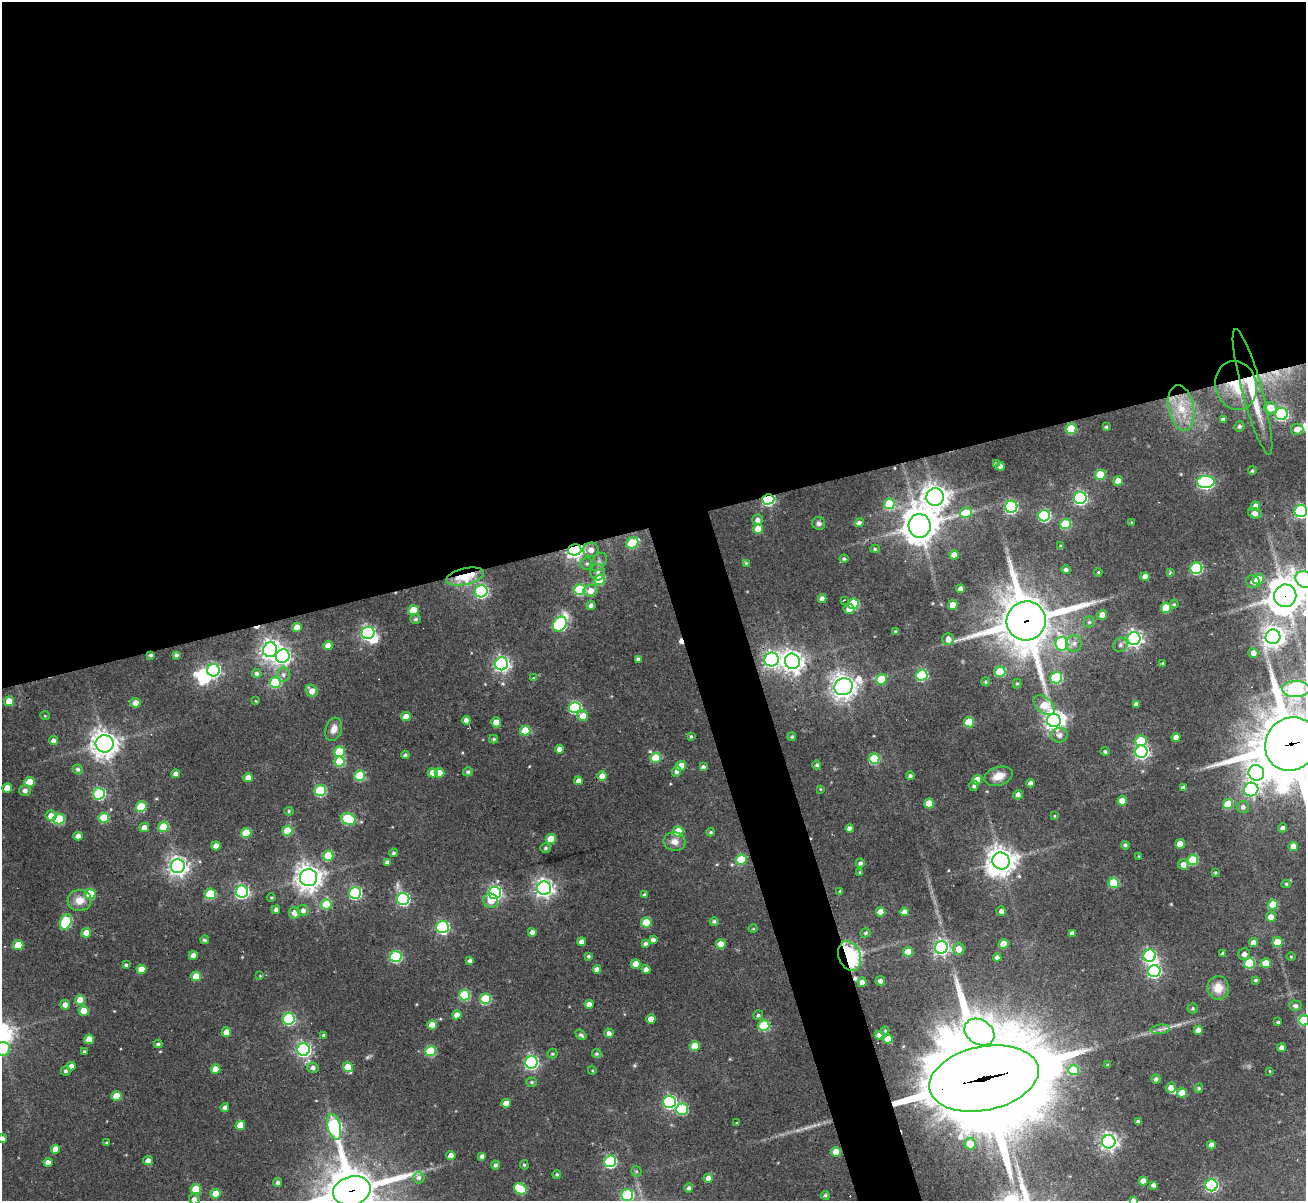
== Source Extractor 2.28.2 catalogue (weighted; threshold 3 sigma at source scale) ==
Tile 2 of 4 x 4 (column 2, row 1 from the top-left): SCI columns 1305-2608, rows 3860-5058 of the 5217 x 5201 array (HDU 1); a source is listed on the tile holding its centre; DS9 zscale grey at full resolution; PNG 1308 x 1203 px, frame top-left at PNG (2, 2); each listed source drawn as its Kron ellipse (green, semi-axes under 4 px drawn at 4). Shown black and unused: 46% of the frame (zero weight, under 3 of 4 exposures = <1% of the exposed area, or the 3 px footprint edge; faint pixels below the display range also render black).
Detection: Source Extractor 2.28.2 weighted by HDU 2 'WHT'; one run over the whole footprint, this tile lists its part. Background 0.0698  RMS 0.0062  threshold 0.0277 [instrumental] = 3 sigma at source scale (4.5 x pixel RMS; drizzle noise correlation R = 1.50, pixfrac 1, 0.05/0.05 arcsec/px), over >= 5 px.
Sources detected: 380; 2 too faint to see at this stretch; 5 inside a brighter object's white glare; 5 cosmic-ray / hot-pixel residue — neither listed nor drawn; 1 inside a brighter listed object's ellipse — not listed separately; the other 367 listed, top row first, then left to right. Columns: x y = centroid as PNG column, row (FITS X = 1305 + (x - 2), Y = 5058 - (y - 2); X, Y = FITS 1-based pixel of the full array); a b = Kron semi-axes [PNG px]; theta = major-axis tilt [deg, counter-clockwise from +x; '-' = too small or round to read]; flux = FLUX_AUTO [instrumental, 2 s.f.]
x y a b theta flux
1236 385 25 20 -75 21
1252 392 65 10 -75 31
1181 408 23 12 -79 16
1270 408 6 5 - 10
1281 414 6 6 - 90
1223 420 4 4 - 2.5
1239 426 5 5 - 1.5
1106 427 3 3 - 0.78
1071 429 5 5 - 27
1297 429 6 5 - 4.5
997 463 4 4 - 1.2
1000 466 4 4 - 4.1
1252 471 4 3 - 1
1100 475 5 5 - 22
1118 481 5 4 - 7.7
1206 482 9 6 2 140
935 497 9 8 - 580
1080 498 6 6 - 120
768 499 6 5 - 88
889 504 5 5 - 22
1255 506 5 4 - 6
1011 507 6 6 - 100
1301 511 6 6 - 110
966 513 6 5 - 17
1255 513 7 5 -15 3.1
1044 516 6 5 - 70
758 520 5 5 - 2.7
1131 522 4 3 - 0.61
819 523 6 6 - 1.9
859 523 5 4 - 1.9
1065 524 5 5 - 38
920 526 12 11 - 1100
758 529 5 5 - 11
632 543 6 5 - 28
1061 546 4 3 - 0.99
875 549 5 4 - 1
575 550 6 5 - 260
591 550 7 7 - 4.5
954 555 5 4 - 3.6
844 559 4 4 - 1.1
598 562 10 7 54 2.5
746 563 3 3 - 0.68
587 564 6 6 - 1.4
1196 568 6 5 - 58
1066 570 4 4 - 1.7
598 572 8 7 - 2.8
1098 572 4 3 - 0.65
1170 572 4 3 - 0.83
465 576 19 8 13 27
1145 577 4 4 - 4.4
1258 579 6 5 - 10
1304 579 9 7 -40 160
599 580 5 5 - 29
1253 582 7 6 - 3.1
961 589 4 4 - 3.7
580 590 6 5 - 48
481 591 6 6 - 100
591 591 7 6 - 5.5
1285 596 11 11 - 1100
822 599 4 4 - 3.5
844 600 3 3 - 0.93
853 604 5 5 - 39
1174 604 4 4 - 0.88
953 605 5 5 - 7.5
591 606 4 4 - 2.2
1166 608 5 5 - 17
849 609 6 5 - 3.8
413 610 5 5 - 14
1102 615 5 4 - 4.7
416 619 5 4 - 1.3
1026 621 20 19 - 2800
1089 622 5 5 - 1.1
560 624 8 6 54 85
297 627 5 4 - 5.4
896 632 4 3 - 1.5
368 633 6 6 - 140
1273 637 7 7 - 420
948 639 6 6 - 4.5
1134 639 6 6 - 210
1074 643 8 8 - 3.4
1062 644 7 6 - 55
1120 645 7 6 - 1.8
328 646 5 4 - 5.5
270 650 7 7 - 310
1253 653 5 5 - 3.6
151 655 4 3 - 1.3
176 655 4 3 - 1.3
283 656 7 6 - 190
638 659 4 4 - 1.6
772 660 7 7 - 200
792 661 8 7 - 420
1163 663 3 3 - 0.8
502 664 6 6 - 180
213 670 6 6 - 100
1000 672 5 5 - 26
257 673 5 4 - 1.5
283 675 7 6 - 2.2
922 675 6 5 - 55
534 677 3 3 - 3.7
1056 678 6 5 - 52
881 679 5 5 - 19
985 682 4 4 - 0.93
275 683 6 5 - 41
1017 684 5 4 - 0.8
843 687 9 8 - 490
1296 689 14 8 2 97
312 691 6 5 - 4.9
9 701 5 5 - 8
256 701 4 3 - 0.5
135 703 5 4 - 4.8
1136 704 4 4 - 2.9
1044 705 12 7 -42 16
575 707 6 5 - 71
45 716 5 3 - 0.54
583 716 5 5 - 6.9
406 717 4 4 - 6.2
466 720 4 4 - 2.6
1054 720 7 6 - 310
496 722 5 5 - 5
969 722 5 5 - 24
334 729 12 8 72 4.5
525 730 5 5 - 16
1060 735 8 7 - 2.9
691 736 3 3 - 0.83
792 737 4 4 - 1
1176 737 4 4 - 4.3
494 739 4 4 - 1
53 741 4 4 - 2.3
1141 741 6 5 - 22
105 744 9 8 - 570
1291 744 28 25 54 4300
559 749 4 4 - 3.8
1105 751 4 4 - 1.2
339 752 5 5 - 24
1141 752 6 6 - 150
405 755 4 4 - 1.3
656 758 5 5 - 19
874 759 5 5 - 33
340 762 5 5 - 29
817 765 4 4 - 1.3
681 766 5 5 - 11
703 767 4 4 - 1.8
78 769 5 5 - 1.6
676 771 5 4 - 1.7
468 772 5 4 - 1.3
433 773 5 4 - 5.1
439 773 5 4 - 6.4
1256 773 8 7 - 290
176 774 4 4 - 2.9
360 776 5 5 - 33
602 776 5 4 - 6.1
910 776 4 4 - 1.5
998 776 14 9 17 6.7
248 778 5 4 - 6.1
977 780 5 5 - 8.4
579 781 4 4 - 3.4
30 782 5 5 - 15
1031 783 4 4 - 2.3
974 786 5 4 - 1.3
7 788 5 4 - 8.6
1183 788 4 4 - 2
820 789 4 3 - 0.51
1251 789 7 7 - 120
25 790 6 5 - 2.4
320 790 5 5 - 44
99 794 6 5 - 66
1018 795 5 4 - 2.3
1122 801 5 4 - 7.5
929 803 5 5 - 11
1228 804 5 5 - 17
141 807 5 5 - 24
1243 807 6 6 - 2.3
289 811 4 4 - 0.96
51 816 5 5 - 4.3
1054 816 4 4 - 0.61
104 818 5 5 - 23
59 819 6 5 - 33
348 819 8 5 -25 45
163 827 5 5 - 21
144 828 5 4 - 4.2
1283 828 4 4 - 1.9
850 829 4 4 - 2.7
287 831 5 5 - 21
678 831 5 5 - 18
711 832 4 3 - 0.9
246 833 5 5 - 17
78 836 4 4 - 3.4
551 839 5 5 - 14
675 841 11 9 -11 4.5
1180 844 5 4 - 6.9
1125 845 4 4 - 1.3
216 846 4 4 - 4.8
1293 846 5 4 - 6.3
546 848 5 5 - 1.2
393 853 4 4 - 0.98
328 856 5 5 - 21
1139 856 3 3 - 0.55
741 860 5 5 - 24
1193 860 5 5 - 33
1001 861 9 8 - 680
387 862 4 3 - 1.4
860 863 5 4 - 1.5
1183 865 5 5 - 4.3
178 866 7 7 - 330
860 872 3 3 - 0.83
1215 873 3 3 - 0.84
309 878 8 8 - 530
1114 883 5 5 - 31
1286 884 4 4 - 1
544 888 7 7 - 280
840 891 4 4 - 0.77
242 892 6 6 - 110
355 893 6 6 - 80
495 893 6 6 - 140
90 894 5 5 - 16
210 894 5 5 - 29
645 895 4 4 - 1.6
271 897 4 3 - 0.58
403 899 6 6 - 100
79 901 12 10 -2 7
491 901 7 7 - 6.8
326 904 5 5 - 20
1273 905 5 5 - 15
276 910 4 4 - 1.8
303 910 6 5 - 2.4
1001 911 5 4 - 2.3
881 912 5 4 - 7.4
904 912 5 4 - 4.2
295 913 6 5 - 4.9
1271 917 5 5 - 5.3
714 921 4 4 - 1.4
66 922 8 5 71 45
646 922 5 5 - 23
442 927 6 6 - 92
753 929 4 3 - 0.52
532 932 4 4 - 3
86 933 5 4 - 7.6
866 933 5 4 - 1.2
1072 933 4 4 - 2.2
205 940 4 4 - 1.6
653 940 4 4 - 2.3
581 942 4 4 - 3.2
1277 942 5 5 - 16
645 943 4 4 - 1.7
1253 943 5 4 - 3.8
721 944 5 5 - 7.1
1004 944 5 5 - 11
18 945 5 5 - 13
941 947 6 6 - 190
959 949 6 5 - 5.6
908 952 5 5 - 13
1222 953 4 4 - 0.97
1244 954 6 6 - 3.1
193 955 4 4 - 3.7
396 956 6 5 - 63
588 956 4 4 - 0.96
850 956 15 11 -69 86
1149 956 6 6 - 94
997 957 4 4 - 2.3
1291 957 4 3 - 0.55
470 961 4 4 - 2.1
1249 963 5 5 - 35
1266 963 5 5 - 10
636 964 5 4 - 8
126 965 4 3 - 1.1
141 969 5 4 - 8.2
597 969 4 4 - 2.7
646 969 4 4 - 2.8
1154 971 6 6 - 98
196 976 5 5 - 9.6
260 976 3 3 - 0.46
1256 980 4 3 - 1.1
880 981 5 5 - 2.4
862 982 5 4 - 3.3
1218 988 12 11 - 8.8
464 995 5 5 - 41
485 999 5 5 - 36
80 1000 5 5 - 9.3
589 1004 4 4 - 4.3
65 1005 5 4 - 3.5
1296 1006 6 5 - 1.9
1192 1008 5 5 - 1.1
84 1011 5 5 - 11
457 1015 4 4 - 4.4
758 1015 5 5 - 1.3
289 1019 6 6 - 67
651 1019 4 4 - 6.3
1304 1020 5 5 - 26
1278 1022 3 3 - 1
432 1025 5 4 - 7.6
764 1026 5 5 - 39
1160 1029 9 4 8 2
1198 1030 4 4 - 4.5
885 1031 4 3 - 0.72
226 1032 5 4 - 7.5
979 1032 16 12 -32 220
609 1033 4 4 - 2.7
324 1035 4 3 - 1.2
581 1035 6 4 -40 1.4
879 1035 4 4 - 3.3
89 1039 5 4 - 8
888 1039 5 4 - 7.5
158 1044 4 3 - 1.4
695 1046 5 5 - 16
1282 1048 4 4 - 3
3 1049 7 6 - 22
304 1050 6 6 - 140
84 1051 4 3 - 0.7
430 1051 5 5 - 28
552 1054 5 5 - 0.91
597 1054 5 4 - 1
531 1062 6 6 - 120
1108 1065 3 3 - 1.1
71 1066 4 4 - 3.3
348 1067 5 5 - 13
313 1068 6 5 - 2.4
216 1069 5 4 - 6.4
592 1070 4 3 - 0.54
1073 1070 5 5 - 28
65 1071 5 4 - 1.3
1270 1071 4 2 - 0.44
984 1078 55 32 12 17000
1156 1079 4 4 - 1.8
532 1082 5 4 - 1
1171 1088 5 4 - 3.9
1199 1088 5 4 - 0.89
1182 1093 5 4 - 9.1
117 1096 5 5 - 12
670 1102 6 6 - 110
506 1103 5 4 - 5.6
225 1108 4 4 - 2.4
682 1109 6 5 - 44
736 1122 3 3 - 2.1
1138 1122 4 4 - 1.7
240 1125 5 5 - 9.1
334 1127 13 6 -75 140
2 1139 4 4 - 2.2
1109 1142 6 6 - 250
107 1143 4 3 - 0.9
970 1144 5 5 - 11
1211 1145 4 4 - 4.1
55 1149 4 4 - 5.3
836 1152 5 5 - 12
451 1155 4 4 - 4.2
482 1156 4 4 - 1.8
148 1160 5 5 - 3
610 1161 6 6 - 74
48 1163 4 4 - 4.4
495 1165 4 4 - 1.3
524 1165 5 4 - 0.81
636 1171 5 5 - 0.94
557 1174 4 3 - 0.81
419 1178 6 5 - 1.9
708 1178 4 4 - 3.7
1143 1181 4 4 - 6.1
278 1183 4 4 - 1.9
1153 1185 3 3 - 1.8
1211 1185 6 6 - 98
689 1188 5 4 - 1.5
196 1189 5 5 - 18
520 1189 7 5 -33 31
352 1191 19 14 15 2500
216 1194 5 5 - 11
627 1195 6 5 - 60
825 1195 4 4 - 1.1
194 1199 5 5 - 2.6
1133 1200 4 4 - 1.6
Overlapping masked pixels (flux is a lower limit): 12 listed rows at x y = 1236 385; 1252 392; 768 499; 575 550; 465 576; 1285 596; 1026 621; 151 655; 1291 744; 850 956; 984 1078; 352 1191
Isophote crosses this tile's border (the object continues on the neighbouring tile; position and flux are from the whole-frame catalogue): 12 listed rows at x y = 1301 511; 1304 579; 1285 596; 1296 689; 1291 744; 1304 1020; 3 1049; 2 1139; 352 1191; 627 1195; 194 1199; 1133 1200